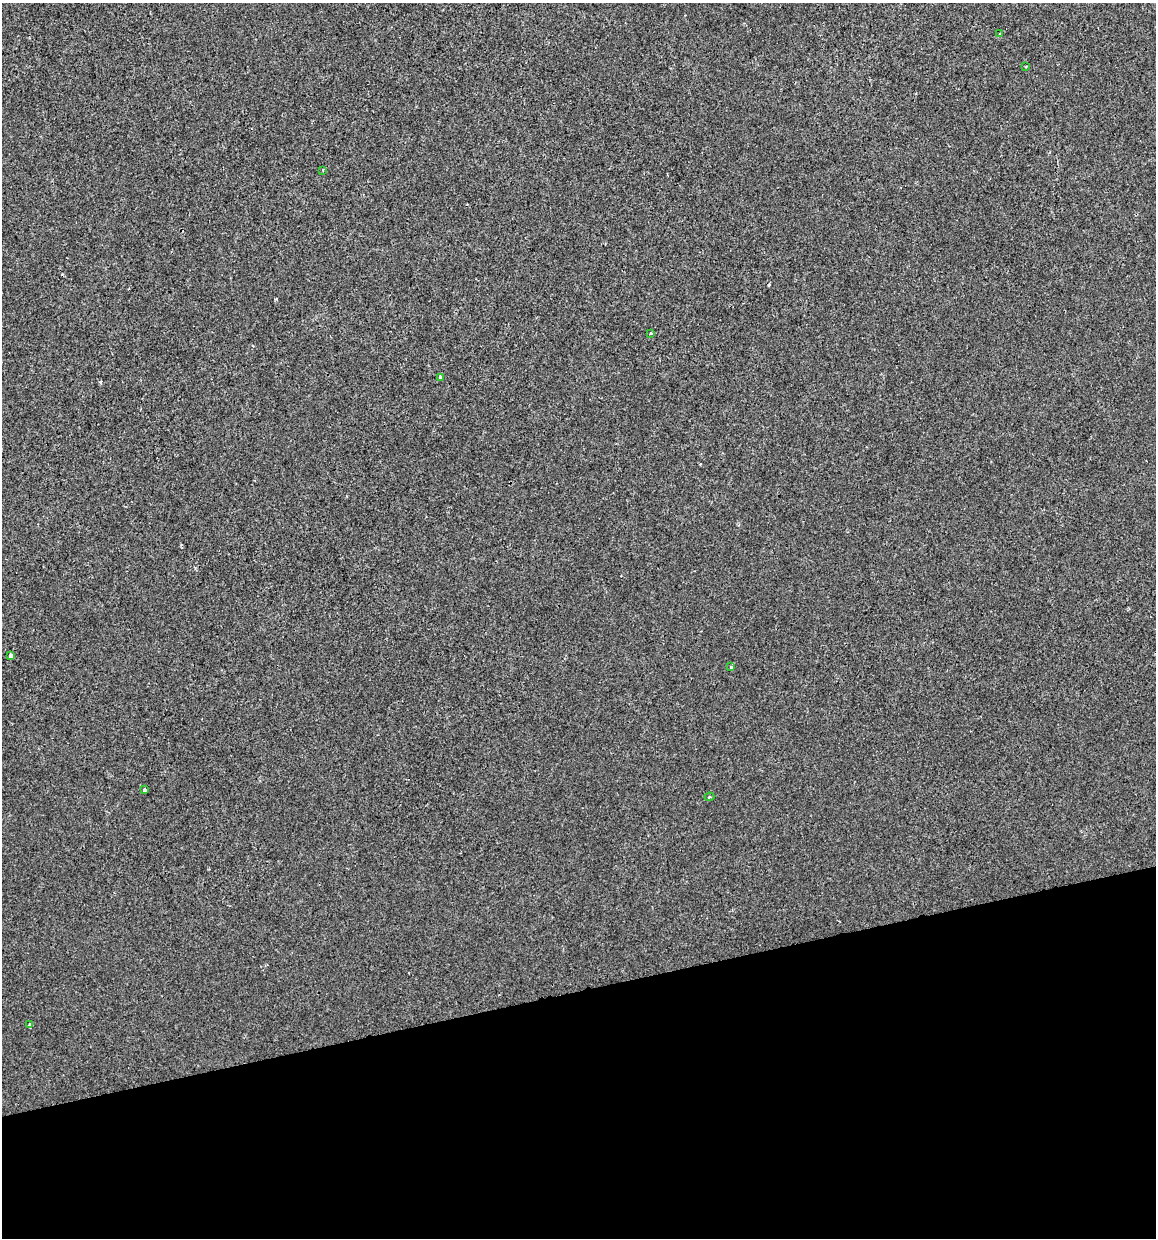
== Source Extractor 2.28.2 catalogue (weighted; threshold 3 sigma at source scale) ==
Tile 14 of 4 x 4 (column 2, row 4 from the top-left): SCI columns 1186-2339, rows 1-1236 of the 4724 x 4944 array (HDU 1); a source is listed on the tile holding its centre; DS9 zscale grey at full resolution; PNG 1158 x 1240 px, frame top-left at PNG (2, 3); each listed source drawn as its Kron ellipse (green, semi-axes under 4 px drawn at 4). Shown black and unused: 20% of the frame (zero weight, under 2 of 3 exposures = <1% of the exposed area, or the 3 px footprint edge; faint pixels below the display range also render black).
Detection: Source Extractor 2.28.2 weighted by HDU 2 'WHT'; one run over the whole footprint, this tile lists its part. Background -8.66e-04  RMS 0.0043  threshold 0.0192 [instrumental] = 3 sigma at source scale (4.5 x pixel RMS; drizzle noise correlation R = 1.50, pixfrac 1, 0.0396/0.0396 arcsec/px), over >= 5 px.
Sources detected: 12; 2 cosmic-ray / hot-pixel residue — neither listed nor drawn; the other 10 listed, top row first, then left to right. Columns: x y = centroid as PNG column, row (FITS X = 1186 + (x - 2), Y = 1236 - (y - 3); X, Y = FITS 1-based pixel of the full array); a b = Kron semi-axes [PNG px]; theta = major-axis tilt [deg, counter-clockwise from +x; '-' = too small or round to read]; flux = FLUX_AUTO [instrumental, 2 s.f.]
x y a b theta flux
999 34 3 3 - 1.2
1026 66 4 2 - 0.34
323 170 3 2 - 0.33
651 333 3 3 - 0.36
441 378 3 3 - 1
10 655 4 3 - 2
731 667 3 3 - 0.53
144 790 4 3 - 1.1
709 797 5 3 - 0.47
30 1025 3 3 - 1.7